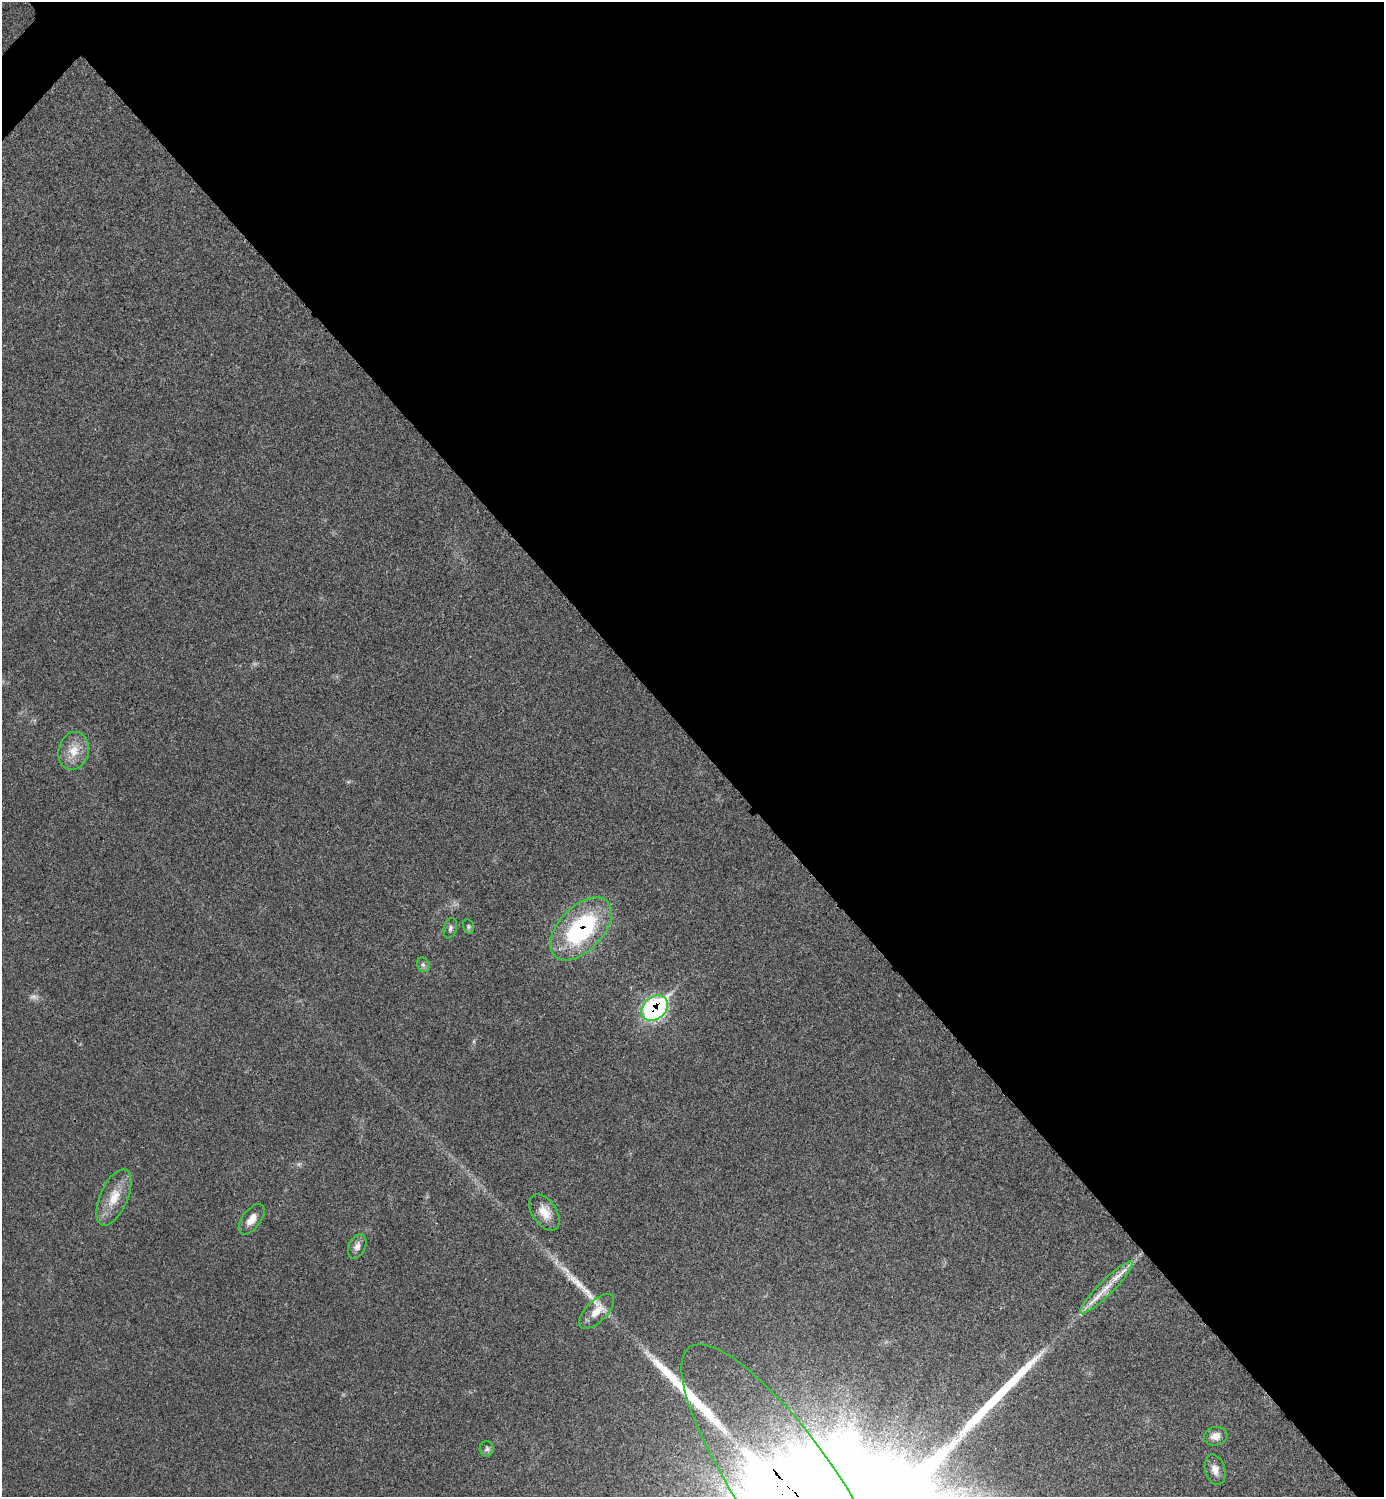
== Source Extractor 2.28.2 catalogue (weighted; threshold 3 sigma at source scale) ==
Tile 8 of 4 x 4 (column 4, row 2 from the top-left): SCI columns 4306-5687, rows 2996-4490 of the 5987 x 5987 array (HDU 1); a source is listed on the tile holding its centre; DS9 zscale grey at full resolution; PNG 1386 x 1499 px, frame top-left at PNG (2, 2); each listed source drawn as its Kron ellipse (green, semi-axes under 4 px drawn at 4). Shown black and unused: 50% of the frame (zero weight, under 3 of 4 exposures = <1% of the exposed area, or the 3 px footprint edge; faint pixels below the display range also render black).
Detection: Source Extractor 2.28.2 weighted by HDU 2 'WHT'; one run over the whole footprint, this tile lists its part. Background 0.0192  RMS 0.004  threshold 0.0181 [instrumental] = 3 sigma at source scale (4.5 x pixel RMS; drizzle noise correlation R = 1.50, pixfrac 1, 0.05/0.05 arcsec/px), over >= 5 px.
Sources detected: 20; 1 too faint to see at this stretch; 3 long thin detections or spike segments (spike, bleed or trail) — neither listed nor drawn; the other 16 listed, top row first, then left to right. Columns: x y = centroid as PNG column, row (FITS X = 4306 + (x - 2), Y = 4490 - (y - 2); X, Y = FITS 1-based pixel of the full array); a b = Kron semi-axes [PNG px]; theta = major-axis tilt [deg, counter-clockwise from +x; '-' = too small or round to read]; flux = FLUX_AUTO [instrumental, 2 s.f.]
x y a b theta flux
74 751 19 15 77 7
468 927 7 5 -74 0.75
450 928 10 6 76 1.3
581 929 38 22 47 51
423 965 8 6 -67 1.1
655 1008 15 11 41 74
114 1197 30 14 66 8.6
544 1212 20 12 -56 5.6
252 1219 18 9 53 4.1
357 1246 13 8 65 2.4
1106 1288 36 7 45 7.9
597 1311 22 10 44 5.7
1216 1436 12 9 14 3.1
487 1449 7 7 - 1.1
1215 1470 15 10 -73 3.1
789 1489 173 49 -55 9000
Overlapping masked pixels (flux is a lower limit): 3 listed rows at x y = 581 929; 655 1008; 789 1489
Isophote crosses this tile's border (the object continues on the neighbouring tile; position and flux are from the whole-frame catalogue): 1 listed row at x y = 789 1489